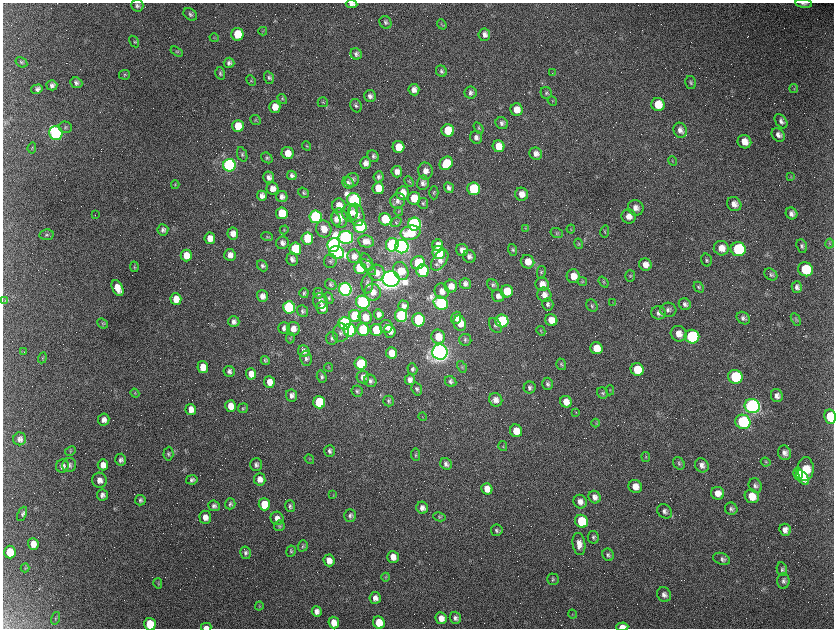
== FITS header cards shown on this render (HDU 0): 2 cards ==
NAXIS1  =                 1663 / length of data axis 1
NAXIS2  =                 1252 / length of data axis 2

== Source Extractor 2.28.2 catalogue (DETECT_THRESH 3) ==
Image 1663 x 1252 px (HDU 0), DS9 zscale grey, zoomed out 1/2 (1 PNG px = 2 x 2 image px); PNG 836 x 630 px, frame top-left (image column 2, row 1251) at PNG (3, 3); each listed source drawn as its Kron ellipse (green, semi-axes under 4 px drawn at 4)
Background 2490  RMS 42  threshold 126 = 3 sigma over >= 5 px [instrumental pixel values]
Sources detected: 488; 134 cannot appear on this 1/2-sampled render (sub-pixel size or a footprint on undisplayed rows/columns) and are neither listed nor drawn; the other 354 listed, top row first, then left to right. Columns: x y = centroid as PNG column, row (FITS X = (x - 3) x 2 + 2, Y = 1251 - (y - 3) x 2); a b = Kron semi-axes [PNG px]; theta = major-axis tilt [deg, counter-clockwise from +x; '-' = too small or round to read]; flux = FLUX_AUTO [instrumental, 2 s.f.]
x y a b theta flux
804 3 8 3 -6 2.1e+04
352 4 6 4 -5 3.7e+04
137 5 6 6 - 2.3e+04
190 14 7 5 -38 2.1e+04
385 22 6 5 - 2.2e+04
442 24 5 3 - 9.8e+03
263 31 4 3 - 6.0e+03
237 34 6 6 - 2.4e+05
484 35 6 6 - 4.0e+04
214 38 4 4 - 1.0e+04
134 42 6 3 -58 1.1e+04
177 51 7 3 -30 1.3e+04
356 54 6 5 - 2.9e+04
21 62 6 4 -34 1.5e+04
229 63 5 5 - 2.7e+04
441 71 6 5 - 2.2e+04
220 73 6 5 - 1.6e+04
552 73 2 2 - 2.7e+03
125 75 5 5 - 1.2e+04
269 78 6 5 - 1.9e+04
251 81 5 4 - 1.1e+04
76 83 6 5 - 2.6e+04
691 83 6 5 - 1.9e+04
52 85 5 5 - 3.0e+04
37 89 6 4 16 2.7e+04
794 89 4 2 - 6.2e+03
414 90 6 5 - 5.1e+04
471 93 6 6 - 3.1e+04
546 93 6 5 - 1.7e+04
370 96 6 6 - 3.7e+04
282 99 5 4 - 1.0e+04
552 101 5 2 - 7.8e+03
323 102 5 5 - 1.4e+04
658 104 6 6 - 1.7e+05
356 106 7 5 -66 2.2e+04
275 107 6 5 - 9.3e+04
517 110 6 6 - 8.3e+04
255 120 5 4 - 1.2e+04
781 121 8 5 -55 3.3e+04
502 123 6 6 - 2.8e+04
238 126 6 6 - 1.7e+05
65 127 7 5 -13 1.9e+04
479 128 6 4 -55 1.4e+04
680 130 8 6 -62 4.4e+04
448 131 6 6 - 2.8e+05
56 133 7 6 - 2.3e+06
778 135 7 6 - 3.9e+04
476 137 6 6 - 3.7e+04
744 142 7 6 - 8.9e+04
306 146 5 3 - 9.8e+03
498 146 6 6 - 1.2e+05
398 147 6 6 - 1.6e+05
32 148 6 4 83 9.8e+03
288 153 6 6 - 1.0e+05
242 154 7 5 -69 1.8e+04
536 154 6 6 - 4.4e+04
373 156 6 5 - 2.3e+04
267 158 6 5 - 1.5e+04
672 161 5 3 - 7.2e+03
365 163 6 5 - 5.0e+04
446 163 7 6 - 2.1e+05
229 165 6 6 - 3.2e+06
425 171 8 7 - 5.3e+04
397 172 5 5 - 5.0e+04
292 175 5 4 - 2.6e+04
269 177 5 5 - 3.8e+04
378 177 5 5 - 2.2e+04
791 177 4 2 - 5.6e+03
352 180 7 6 - 3.7e+04
409 182 6 3 -45 1.1e+04
348 183 6 5 - 2.2e+04
423 183 7 6 - 3.6e+04
175 185 4 4 - 1.1e+04
378 188 6 5 - 1.7e+05
449 188 5 4 - 3.0e+04
272 189 6 6 - 5.8e+04
474 189 6 6 - 7.3e+05
304 193 6 4 -36 1.5e+04
402 193 7 6 - 1.2e+05
434 193 6 4 -89 1.4e+04
521 194 6 6 - 7.6e+04
262 196 5 5 - 4.1e+04
282 197 6 5 - 4.0e+04
414 198 6 6 - 1.9e+05
354 200 7 6 - 2.6e+06
398 201 8 7 - 4.0e+04
423 203 5 5 - 1.7e+04
734 204 7 6 - 6.1e+04
339 205 7 6 - 1.0e+05
636 208 8 7 - 5.6e+04
399 211 4 4 - 9.0e+03
353 212 7 4 -88 2.5e+04
282 213 6 6 - 2.9e+05
350 213 9 7 -90 5.3e+04
791 213 6 5 - 4.2e+04
95 215 2 1 - 2.4e+03
356 215 11 8 -74 7.8e+04
629 216 7 7 - 6.6e+04
315 217 6 6 - 1.9e+06
340 218 10 8 -82 9.0e+04
336 219 7 4 -75 4.0e+04
385 219 6 6 - 3.5e+05
396 222 6 4 35 1.1e+04
414 224 6 6 - 2.3e+06
360 227 6 6 - 1.5e+06
525 228 4 4 - 1.0e+04
324 229 8 7 - 1.1e+05
571 229 4 3 - 7.1e+03
163 230 5 5 - 2.5e+04
284 230 4 4 - 1.0e+04
605 231 6 4 76 1.2e+04
233 233 6 5 - 6.0e+04
410 233 10 7 12 3.0e+05
557 233 6 5 - 1.6e+04
47 235 7 5 8 1.8e+04
267 237 6 4 -20 1.2e+04
346 237 7 6 - 3.9e+06
210 238 5 5 - 8.6e+04
307 238 6 6 - 4.0e+05
366 241 8 6 -11 5.7e+04
282 243 6 6 - 3.6e+04
830 243 5 3 - 1.0e+04
578 244 5 4 - 1.1e+04
334 245 7 6 - 3.7e+06
392 245 6 6 - 1.5e+06
438 245 6 5 - 7.5e+04
802 246 7 5 -70 2.2e+04
402 247 6 6 - 5.9e+06
721 248 7 7 - 8.3e+04
295 249 6 6 - 5.5e+05
738 249 7 7 - 9.8e+05
462 250 6 6 - 5.5e+04
513 250 6 4 -71 1.5e+04
337 252 7 6 - 2.4e+06
439 252 7 6 - 5.9e+05
186 255 6 5 - 1.2e+05
230 255 6 5 - 5.3e+04
354 256 7 6 - 5.2e+04
469 257 7 6 - 3.4e+04
292 259 6 5 - 3.5e+04
440 260 12 7 56 6.5e+04
706 260 6 5 - 1.8e+04
330 261 7 6 - 2.1e+04
367 262 9 5 -62 2.7e+04
528 262 7 6 - 9.3e+04
418 263 7 6 - 2.5e+05
645 265 6 6 - 6.8e+04
262 266 6 4 -48 2.1e+04
134 267 5 4 - 1.1e+04
368 267 10 4 -46 2.5e+04
360 268 6 6 - 4.0e+05
805 269 7 7 - 3.4e+05
401 271 9 7 -63 1.9e+05
423 271 6 6 - 8.4e+05
541 272 6 4 78 1.4e+04
376 273 8 8 - 7.4e+04
771 274 7 5 -36 2.0e+04
573 276 7 6 - 9.6e+04
630 276 5 5 - 1.4e+04
391 279 8 8 - 1.1e+07
582 282 5 4 - 1.2e+04
604 282 6 4 -52 1.2e+04
367 284 9 6 89 3.2e+04
465 284 5 5 - 3.8e+04
542 284 7 6 - 8.2e+04
331 285 6 5 - 1.7e+04
493 285 6 5 - 1.9e+04
451 286 6 6 - 9.2e+04
699 287 6 4 -49 1.5e+04
797 287 6 5 - 3.3e+04
118 288 8 5 -64 1.0e+05
345 289 6 6 - 4.4e+06
442 291 8 7 - 5.4e+04
507 291 6 6 - 2.1e+05
373 292 8 8 - 7.0e+04
304 293 5 4 - 1.8e+04
318 293 5 5 - 1.9e+04
544 295 7 7 - 5.7e+04
262 296 6 5 - 5.3e+04
498 296 6 6 - 4.4e+04
329 298 6 4 -66 1.3e+04
176 299 6 5 - 1.1e+05
5 301 3 3 - 8.8e+03
320 301 8 7 - 4.8e+04
363 302 7 6 - 1.8e+06
441 303 7 6 - 2.4e+06
613 303 3 2 - 4.1e+03
548 304 6 5 - 2.4e+04
685 304 6 5 - 3.1e+04
403 306 5 5 - 3.4e+04
592 306 6 5 - 1.7e+04
289 307 6 6 - 1.9e+06
322 308 6 5 - 6.7e+04
668 310 8 7 - 3.2e+04
302 311 6 5 - 1.8e+04
659 313 7 6 - 3.8e+04
379 314 5 5 - 4.2e+04
355 316 6 6 - 5.8e+05
401 316 6 6 - 1.5e+06
365 317 7 6 - 1.1e+05
456 318 6 5 - 4.7e+04
743 318 7 5 -38 2.7e+04
796 319 7 4 -62 1.8e+04
418 320 7 6 - 7.4e+05
551 320 6 5 - 1.1e+05
502 321 6 6 - 1.1e+06
234 322 6 5 - 3.4e+04
103 323 6 4 -41 1.2e+04
344 323 6 6 - 1.5e+06
460 323 8 6 -73 1.4e+05
495 325 8 5 -59 2.6e+04
386 326 6 6 - 5.9e+04
284 328 6 5 - 3.2e+04
293 329 7 6 - 6.1e+04
350 330 6 6 - 1.5e+06
363 330 6 6 - 7.7e+05
376 330 6 6 - 4.6e+05
390 331 6 6 - 5.1e+04
541 331 5 4 - 1.0e+04
341 333 9 8 - 4.5e+04
679 334 8 7 - 8.0e+04
438 337 7 6 - 1.6e+05
692 337 7 7 - 1.5e+06
290 338 5 4 - 1.1e+04
332 338 6 6 - 2.4e+04
465 340 6 6 - 1.9e+04
596 348 6 6 - 1.3e+05
304 351 6 5 - 3.4e+04
24 352 2 2 - 3.8e+03
440 352 7 7 - 9.9e+06
392 353 6 5 - 1.3e+05
42 358 5 4 - 1.1e+04
306 358 8 5 -83 2.8e+04
265 360 5 4 - 1.8e+04
361 364 6 6 - 6.5e+05
561 364 6 5 - 1.4e+04
203 367 6 5 - 1.0e+05
329 367 4 3 - 6.7e+03
462 367 6 3 -58 1.1e+04
412 369 6 4 -72 2.1e+04
637 369 6 6 - 2.9e+05
229 371 6 5 - 3.0e+04
251 374 5 5 - 8.9e+04
322 377 6 4 -72 2.1e+04
363 377 6 6 - 4.6e+04
735 377 7 6 - 7.3e+05
410 380 5 5 - 4.0e+04
370 381 6 6 - 2.9e+04
450 381 6 5 - 2.2e+04
269 382 6 5 - 8.1e+04
548 384 6 5 - 2.1e+04
530 387 6 6 - 2.7e+04
417 389 6 5 - 2.0e+04
610 390 5 3 - 7.7e+03
357 391 6 5 - 1.7e+04
135 393 5 3 - 9.6e+03
602 393 6 5 - 1.5e+04
291 395 6 5 - 3.5e+04
777 396 6 6 - 4.4e+04
496 400 7 6 - 5.5e+04
389 401 5 5 - 1.8e+04
319 402 6 6 - 7.4e+05
566 402 6 5 - 8.8e+04
231 406 6 5 - 1.0e+05
752 406 8 7 - 4.2e+06
243 408 5 5 - 1.3e+04
191 409 5 5 - 6.7e+04
576 412 3 3 - 6.5e+03
423 417 4 2 - 5.7e+03
830 417 7 6 - 3.9e+05
104 420 6 5 - 4.1e+04
743 422 8 7 - 9.1e+05
596 423 4 2 - 6.8e+03
516 431 6 6 - 1.2e+05
20 439 6 6 - 3.3e+04
503 446 5 4 - 1.0e+04
70 451 5 4 - 1.0e+04
330 451 6 5 - 2.4e+04
784 453 7 6 - 4.5e+04
168 454 7 5 85 1.8e+04
416 455 6 4 -85 1.4e+04
646 457 5 4 - 1.1e+04
309 459 5 2 - 6.2e+03
121 460 6 5 - 2.5e+04
766 462 5 4 - 1.3e+04
679 463 6 5 - 1.7e+04
446 464 6 5 - 2.8e+04
69 465 7 7 - 3.2e+04
103 465 5 5 - 5.9e+04
256 465 6 6 - 2.6e+04
702 465 7 6 - 4.4e+04
62 466 6 6 - 3.7e+04
806 469 12 8 88 2.4e+05
798 474 6 5 - 1.7e+05
803 478 8 5 -56 1.3e+05
260 479 6 5 - 6.0e+04
100 480 7 7 - 5.5e+04
192 480 5 4 - 2.1e+04
635 486 7 6 - 8.8e+04
755 486 8 6 -60 2.8e+04
487 489 6 5 - 9.2e+04
718 493 6 6 - 8.1e+04
102 495 6 5 - 3.2e+04
333 495 3 2 - 5.4e+03
752 496 7 6 - 1.2e+05
595 497 6 6 - 4.8e+04
140 500 5 5 - 2.1e+04
580 502 7 6 - 4.9e+04
230 504 5 5 - 1.8e+04
264 504 6 5 - 2.7e+05
214 506 6 5 - 2.4e+04
290 506 6 5 - 2.3e+04
422 508 6 5 - 4.3e+04
731 509 6 6 - 2.7e+04
665 511 8 6 -38 3.1e+04
22 514 7 4 66 2.0e+04
350 515 6 5 - 2.6e+04
205 517 6 6 - 6.3e+04
439 517 6 4 -11 1.3e+04
277 518 7 6 - 5.3e+04
581 521 7 6 - 4.0e+05
279 526 5 5 - 1.4e+04
497 530 6 5 - 2.2e+04
785 530 6 5 - 5.4e+04
593 537 6 5 - 1.9e+04
33 544 6 5 - 8.0e+04
579 544 11 6 -82 6.8e+04
303 546 6 5 - 1.5e+04
291 551 5 4 - 1.2e+04
10 552 6 6 - 2.4e+05
246 553 6 5 - 2.2e+04
608 555 6 5 - 2.3e+04
393 557 6 6 - 6.2e+04
721 559 9 5 -19 3.1e+04
329 560 6 5 - 7.2e+04
25 568 4 3 - 8.1e+03
782 569 7 5 -79 1.9e+04
386 577 4 3 - 9.3e+03
553 579 6 5 - 1.6e+04
783 581 8 6 90 2.9e+04
158 583 5 3 - 9.1e+03
664 595 7 6 - 3.9e+04
375 598 6 5 - 4.5e+04
259 606 4 3 - 7.2e+03
317 611 5 5 - 4.2e+04
572 614 4 2 - 5.1e+03
55 618 6 3 75 1.1e+04
441 618 6 5 - 6.3e+04
455 618 6 5 - 2.9e+04
334 623 6 5 - 7.1e+04
379 623 6 5 - 2.0e+05
150 624 6 6 - 3.0e+05
206 627 5 2 - 4.8e+04
622 627 6 3 2 7.4e+04
At the frame edge (FLAGS 8, measured only in part): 6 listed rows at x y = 804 3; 352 4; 830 417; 150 624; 206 627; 622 627
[134 sub-pixel or undisplayed-footprint detections neither listed nor drawn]